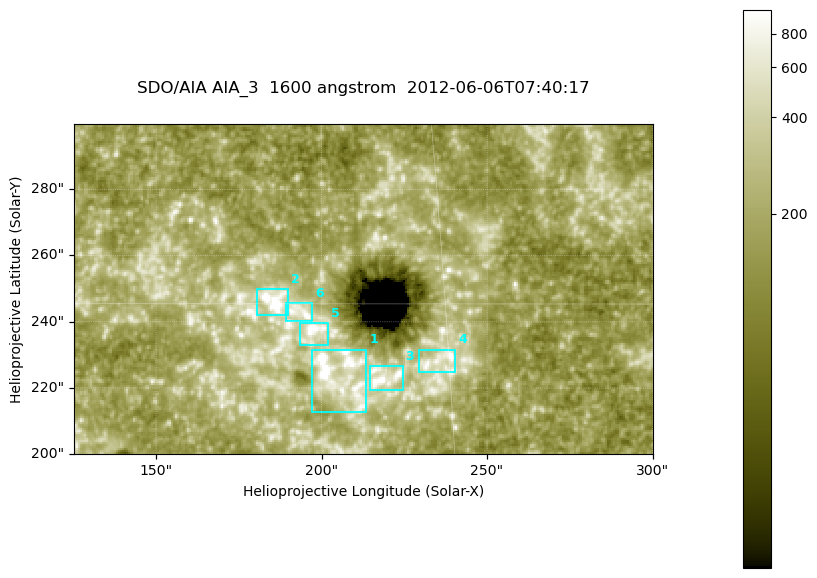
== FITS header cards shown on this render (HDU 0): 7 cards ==
TELESCOP= 'SDO/AIA '
INSTRUME= 'AIA_3   '
WAVELNTH=                 1600
WAVEUNIT= 'angstrom'
DATE-OBS= '2012-06-06T07:40:17.12'
CTYPE1  = 'HPLN-TAN'
CTYPE2  = 'HPLT-TAN'

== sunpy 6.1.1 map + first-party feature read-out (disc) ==
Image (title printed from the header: SDO/AIA AIA_3  1600 angstrom  2012-06-06T07:40:17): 287 x 164 px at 0.609 arcsec/px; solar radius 946 arcsec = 1552 px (partial field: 0.6% of the solar disc is inside the frame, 100% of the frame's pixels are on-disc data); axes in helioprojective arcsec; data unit not stated in the header (colour bar unlabelled)
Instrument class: DISC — disc imager (sunpy class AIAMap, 1600 A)
Bright regions (active regions / flare kernels): reference = the on-disc median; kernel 3 px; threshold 5 sigma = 334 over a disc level ~183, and >= 1.15x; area >= 47 px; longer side >= 3 px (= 1.8 arcsec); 6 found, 6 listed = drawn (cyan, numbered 1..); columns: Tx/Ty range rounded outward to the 2 arcsec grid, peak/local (2 s.f.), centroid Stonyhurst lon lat
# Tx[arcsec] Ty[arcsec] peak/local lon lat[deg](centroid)
1 196..214 212..232 15 +13 +14
2 180..190 242..250 13 +12 +15
3 214..226 218..228 7.1 +14 +14
4 228..240 224..232 7.1 +15 +14
5 192..202 232..240 6.4 +12 +14
6 188..198 240..246 6.3 +12 +15